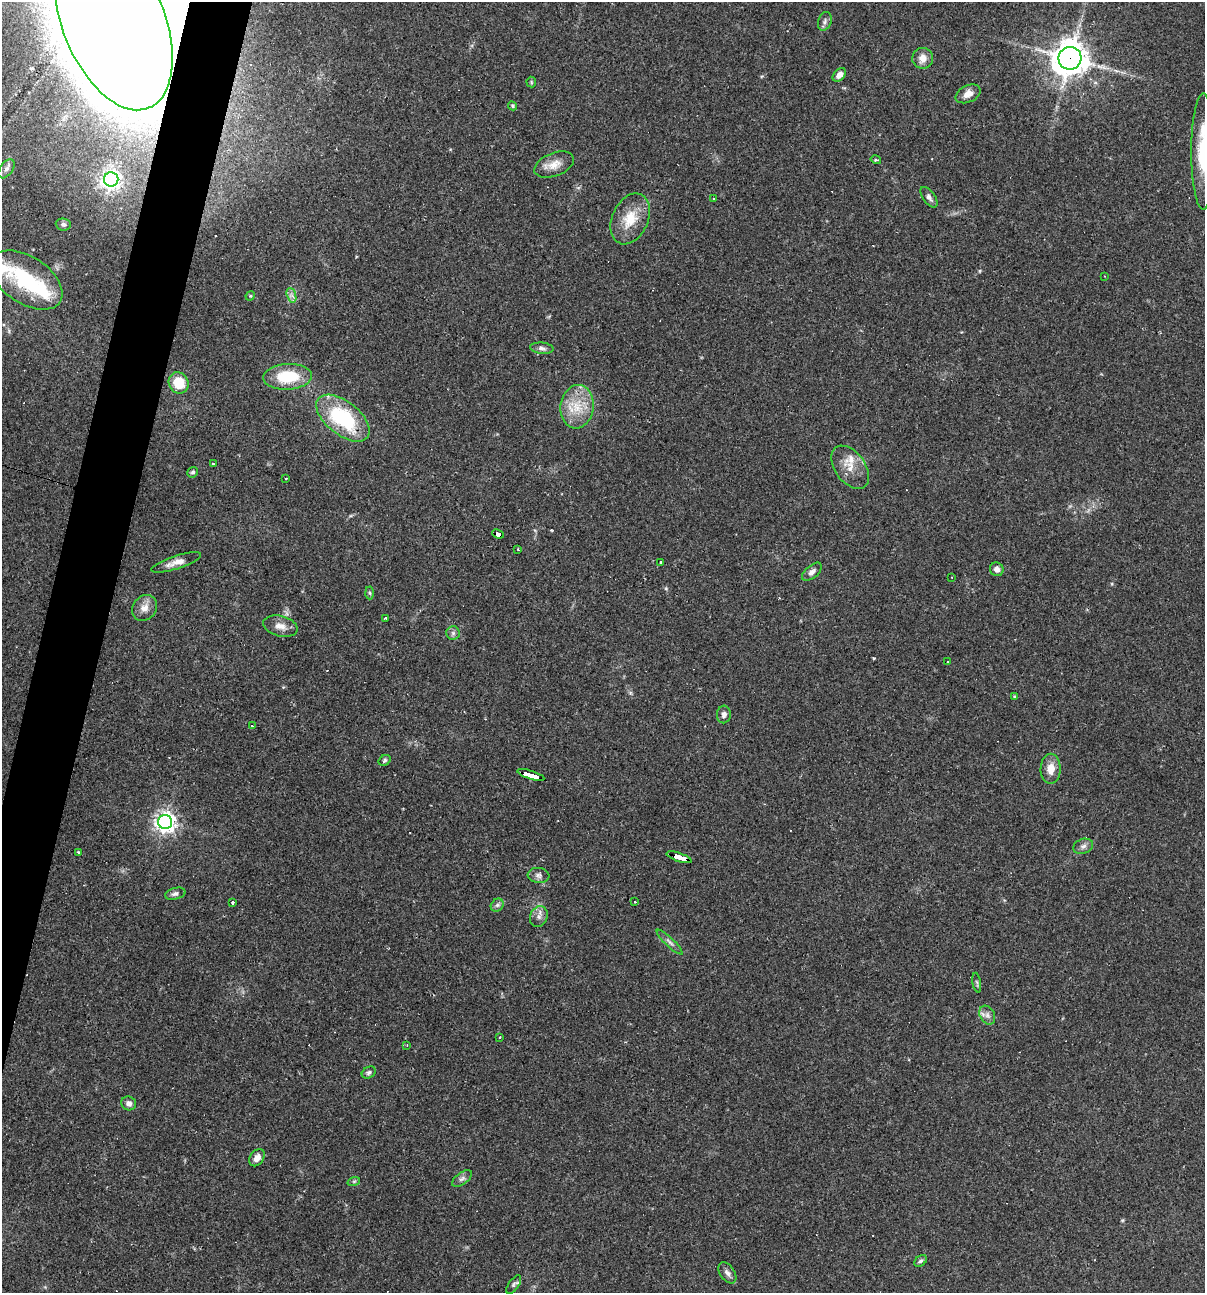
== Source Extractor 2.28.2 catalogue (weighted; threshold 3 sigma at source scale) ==
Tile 7 of 4 x 4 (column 3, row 2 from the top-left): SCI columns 2655-3857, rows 2584-3874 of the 5183 x 5166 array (HDU 1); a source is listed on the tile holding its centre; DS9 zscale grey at full resolution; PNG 1207 x 1295 px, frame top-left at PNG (2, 2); each listed source drawn as its Kron ellipse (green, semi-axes under 4 px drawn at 4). Shown black and unused: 4% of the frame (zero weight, under 2 of 3 exposures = <1% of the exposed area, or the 3 px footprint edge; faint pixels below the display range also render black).
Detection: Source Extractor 2.28.2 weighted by HDU 2 'WHT'; one run over the whole footprint, this tile lists its part. Background 0.0497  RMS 0.0052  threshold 0.0232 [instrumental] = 3 sigma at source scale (4.5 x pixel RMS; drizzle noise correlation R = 1.50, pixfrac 1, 0.05/0.05 arcsec/px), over >= 5 px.
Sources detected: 85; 1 too faint to see at this stretch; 1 inside a brighter object's white glare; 8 cosmic-ray / hot-pixel residue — neither listed nor drawn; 3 inside a brighter listed object's ellipse — not listed separately; the other 72 listed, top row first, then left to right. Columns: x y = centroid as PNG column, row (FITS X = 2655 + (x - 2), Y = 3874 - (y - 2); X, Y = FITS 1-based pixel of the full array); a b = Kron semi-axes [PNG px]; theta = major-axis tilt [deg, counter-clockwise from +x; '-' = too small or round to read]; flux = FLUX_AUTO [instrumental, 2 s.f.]
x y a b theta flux
114 21 94 51 -68 3300
825 21 9 6 71 1.7
923 58 10 10 - 4.6
1070 58 11 11 - 930
839 75 8 5 45 3.1
531 82 5 5 - 0.62
968 94 13 8 25 4
512 106 5 4 - 0.63
1203 152 58 12 90 29
876 160 5 3 - 0.56
554 165 21 11 21 6.3
6 169 11 6 54 1.9
111 179 7 7 - 290
929 197 12 6 -53 1.8
714 198 2 2 - 0.73
630 219 27 18 65 14
63 224 8 6 -5 1.6
1105 276 2 2 - 0.39
26 280 40 23 -34 39
291 295 7 4 -71 1.6
250 296 5 4 - 0.53
542 348 12 5 -5 1.8
288 377 24 13 3 21
179 383 11 9 -62 13
577 407 22 16 84 14
343 418 31 16 -39 42
213 464 3 3 - 0.77
850 467 24 15 -54 8.2
193 472 5 5 - 0.98
286 478 2 2 - 0.68
498 534 6 4 -21 37
518 550 4 2 - 0.46
176 562 26 6 18 4.7
661 563 4 3 - 2.1
997 569 7 6 - 2.8
812 572 12 6 40 2.1
952 577 2 2 - 0.32
370 593 6 4 -87 0.8
144 608 14 11 50 4.7
385 618 3 2 - 0.55
280 626 17 10 -14 4.6
453 633 7 6 - 1.4
948 662 3 3 - 1
1014 696 4 3 - 0.61
724 714 9 7 82 2.3
252 726 3 3 - 1.6
385 760 6 5 - 0.92
1051 769 15 10 89 5.8
531 775 14 3 -17 150
165 822 7 7 - 330
1083 846 10 7 19 2
78 852 3 3 - 1.9
679 857 13 4 -19 120
539 875 11 7 -6 2
175 894 10 5 13 1.7
233 902 3 3 - 2.3
635 902 3 3 - 0.89
497 905 7 5 45 1.5
539 917 11 8 67 2.7
670 942 17 3 -43 1.7
977 983 10 3 -80 0.78
987 1015 10 7 -61 2.2
500 1038 3 2 - 1.2
407 1045 3 3 - 0.36
369 1072 7 5 32 1.3
129 1103 7 7 - 2.2
257 1158 9 6 54 3.4
462 1179 11 6 37 1.8
354 1181 6 4 19 0.74
921 1261 7 5 38 0.97
727 1273 12 7 -55 2.2
514 1285 11 5 56 1.2
Overlapping masked pixels (flux is a lower limit): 5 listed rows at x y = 114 21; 1070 58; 498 534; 531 775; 679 857
Isophote crosses this tile's border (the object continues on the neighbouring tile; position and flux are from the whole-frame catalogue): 2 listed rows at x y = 114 21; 1203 152
Unlisted compact peaks at least as high as the median listed source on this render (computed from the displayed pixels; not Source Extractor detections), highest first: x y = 874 658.